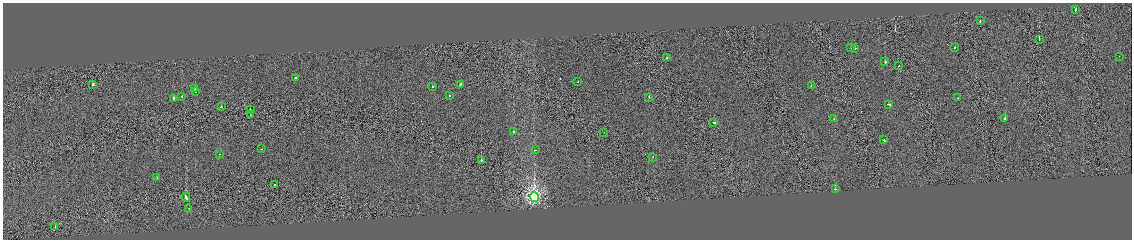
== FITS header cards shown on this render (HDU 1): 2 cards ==
NAXIS1  =                 2259
NAXIS2  =                  475

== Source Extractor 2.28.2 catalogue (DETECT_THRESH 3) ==
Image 2259 x 475 px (HDU 1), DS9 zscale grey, zoomed out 1/2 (1 PNG px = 2 x 2 image px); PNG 1134 x 242 px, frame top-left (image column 2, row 474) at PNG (3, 3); each listed source drawn as its Kron ellipse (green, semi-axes under 4 px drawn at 4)
Background -17.4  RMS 3.9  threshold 11.7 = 3 sigma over >= 5 px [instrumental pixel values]
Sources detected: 51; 6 cannot appear on this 1/2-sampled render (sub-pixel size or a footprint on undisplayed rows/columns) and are neither listed nor drawn; the other 45 listed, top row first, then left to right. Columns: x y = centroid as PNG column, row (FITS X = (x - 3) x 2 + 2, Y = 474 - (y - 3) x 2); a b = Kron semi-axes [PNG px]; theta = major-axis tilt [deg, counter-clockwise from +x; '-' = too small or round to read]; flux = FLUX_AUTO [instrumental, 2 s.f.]
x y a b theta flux
1076 10 2 2 - 9100
980 21 2 2 - 5100
1039 39 2 1 - 5300
850 47 2 2 - 2900
955 47 2 2 - 1200
855 49 2 1 - 9700
1119 56 2 1 - 1400
667 58 2 2 - 2600
885 62 2 2 - 16000
898 66 2 1 - 1700
295 78 2 2 - 12000
578 82 2 1 - 1500
93 85 2 2 - 5100
460 85 3 2 - 19000
811 86 2 2 - 3600
433 87 2 2 - 5100
195 89 2 2 - 1100
196 92 2 2 - 1500
449 95 2 2 - 4400
182 96 2 2 - 2600
649 97 2 2 - 3500
174 98 2 2 - 6000
958 98 2 2 - 1200
889 104 4 2 - 15000
221 107 2 2 - 6300
250 109 2 1 - 1400
251 115 2 1 - 4200
1005 118 2 2 - 3700
834 119 2 1 - 3200
714 122 2 2 - 27000
514 131 2 2 - 1500
604 132 2 1 - 580
884 140 2 2 - 9400
262 149 2 1 - 2600
535 150 2 1 - 4600
220 154 2 1 - 2700
653 157 2 1 - 880
481 160 2 2 - 5600
157 177 2 2 - 2400
275 185 2 2 - 4600
835 189 2 1 - 12000
186 197 4 2 - 18000
534 197 5 4 - 210000
189 208 2 1 - 2100
55 227 2 1 - 2000
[6 sub-pixel or undisplayed-footprint detections neither listed nor drawn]